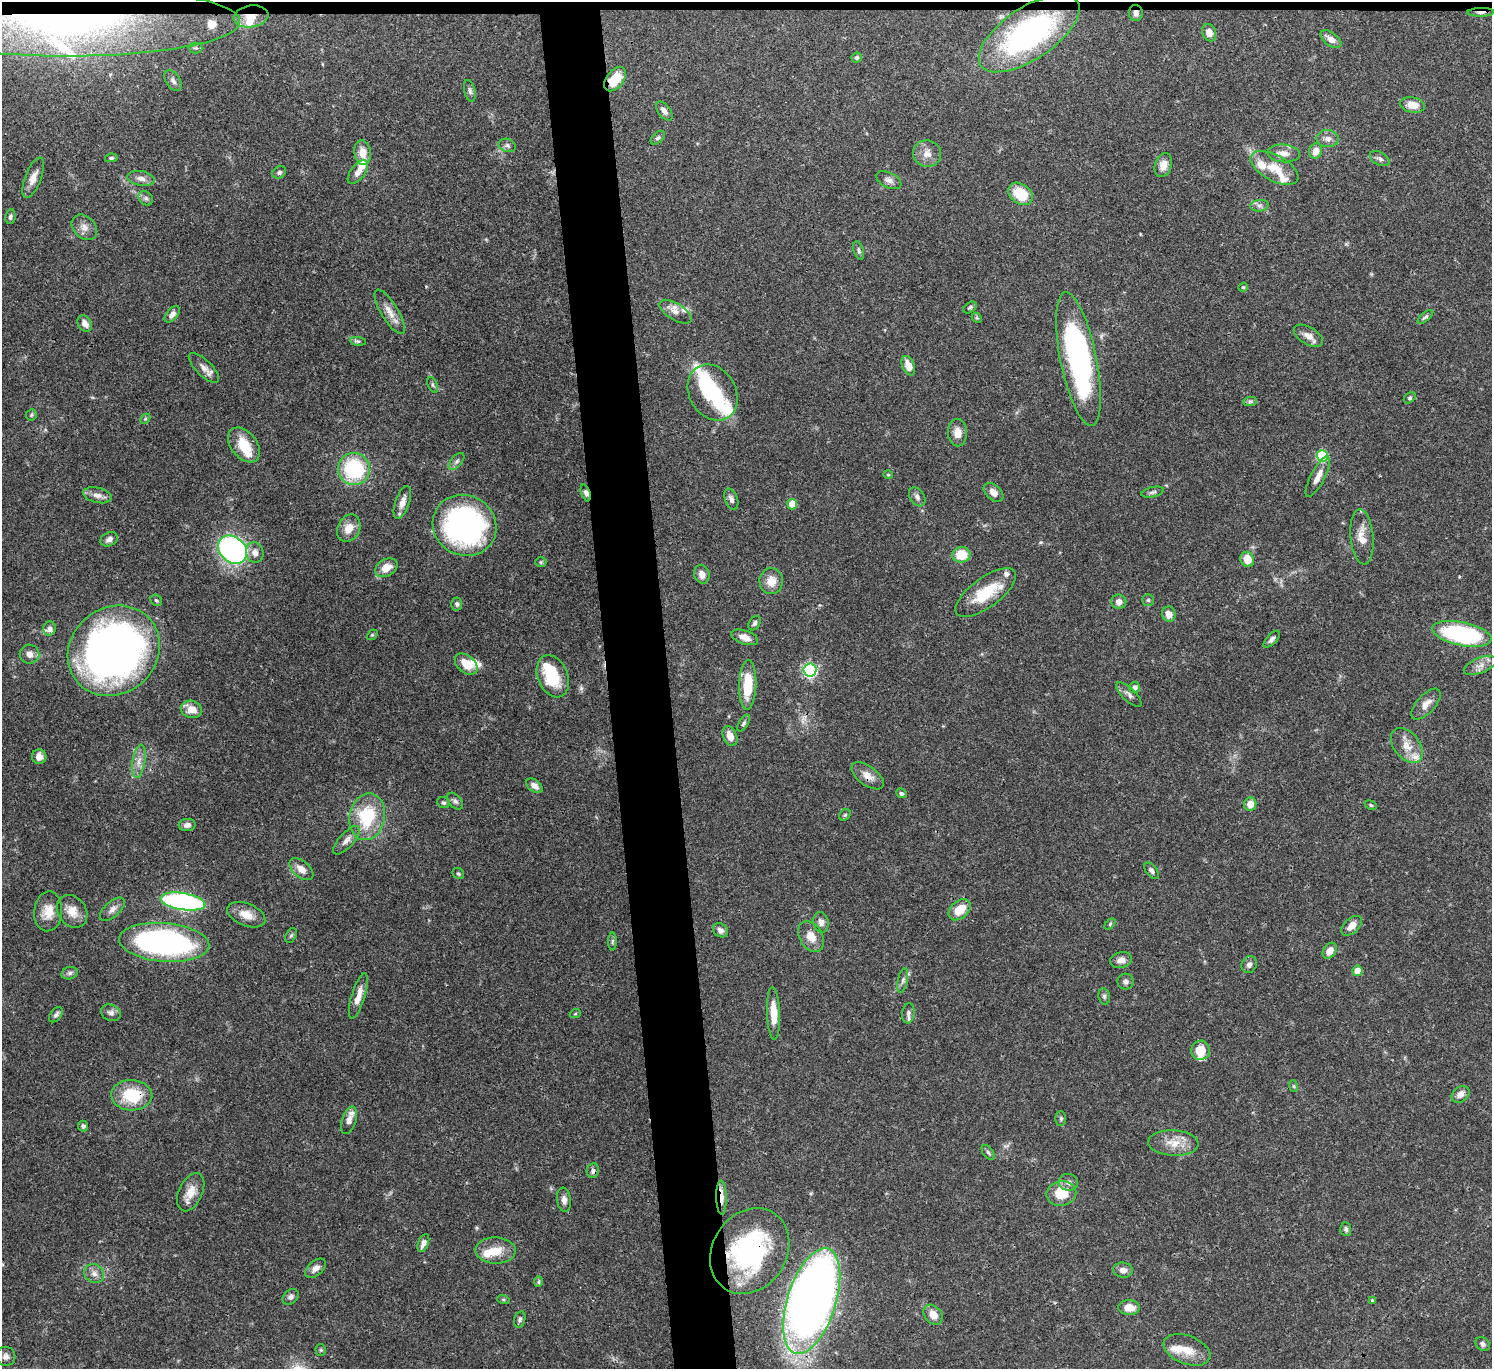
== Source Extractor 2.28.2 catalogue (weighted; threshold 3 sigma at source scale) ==
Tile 2 of 3 x 3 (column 2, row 1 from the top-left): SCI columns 1491-2980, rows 2865-4231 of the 4472 x 4452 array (HDU 1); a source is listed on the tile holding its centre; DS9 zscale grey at full resolution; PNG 1494 x 1371 px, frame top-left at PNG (2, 2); each listed source drawn as its Kron ellipse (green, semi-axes under 4 px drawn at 4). Shown black and unused: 5% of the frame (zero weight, under 3 of 4 exposures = <1% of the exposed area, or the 3 px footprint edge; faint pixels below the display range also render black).
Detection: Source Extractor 2.28.2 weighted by HDU 2 'WHT'; one run over the whole footprint, this tile lists its part. Background 0.0546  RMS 0.003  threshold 0.0133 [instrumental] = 3 sigma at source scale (4.5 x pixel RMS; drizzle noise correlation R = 1.50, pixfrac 1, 0.05/0.05 arcsec/px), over >= 5 px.
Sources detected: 210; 3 inside a brighter object's white glare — neither listed nor drawn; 21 inside a brighter listed object's ellipse — not listed separately; the other 186 listed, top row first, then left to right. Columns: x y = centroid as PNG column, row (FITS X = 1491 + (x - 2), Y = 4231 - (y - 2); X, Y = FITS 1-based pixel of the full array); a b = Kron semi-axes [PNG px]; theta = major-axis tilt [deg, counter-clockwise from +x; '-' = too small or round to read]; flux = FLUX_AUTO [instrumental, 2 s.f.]
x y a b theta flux
1481 12 13 3 1 1.1
1136 13 8 7 - 1.3
251 16 17 11 9 4.3
65 21 175 35 0 120
1029 33 58 26 34 69
1209 33 9 7 -69 2.3
1331 39 12 6 -35 2.1
195 48 7 5 0 0.57
857 58 5 5 - 0.68
615 79 14 8 51 7.2
173 81 11 7 -57 1.3
470 91 11 5 -78 0.85
1412 105 12 7 -10 3.7
664 111 11 6 -53 1.5
658 138 8 5 43 0.67
1328 139 11 8 -3 1.6
507 145 9 6 -19 0.96
1316 151 8 6 71 2.7
363 153 12 8 -82 3.5
1284 153 16 9 -4 2.4
927 154 14 13 - 2.7
111 158 6 4 10 0.56
1380 159 11 6 -28 0.93
1163 165 12 8 72 2.7
1274 168 26 13 -28 6.5
279 172 7 5 34 0.72
358 172 14 7 53 2
33 178 21 8 69 2.6
141 178 14 7 -10 1.8
889 180 13 7 -26 1.4
1021 194 13 10 -38 9.2
146 198 8 6 -43 0.77
1259 206 9 6 5 0.99
10 217 7 5 81 0.79
84 227 14 10 -45 2.3
859 250 9 5 -73 0.75
1243 287 5 4 - 0.32
970 307 7 5 37 0.54
390 312 25 8 -59 3.4
676 312 18 8 -32 2.2
172 314 10 5 50 1.3
1425 317 9 4 40 0.67
977 318 5 4 - 0.36
85 323 9 6 -53 1.6
1308 336 16 8 -31 2.6
358 341 8 4 -7 0.58
1078 359 68 18 -78 73
908 366 10 6 -69 3.2
204 368 19 8 -44 2.1
433 385 8 4 -67 0.59
713 392 29 23 -59 14
1410 398 6 4 40 0.49
1250 401 7 4 1 0.57
31 415 6 5 - 0.48
145 419 6 4 44 0.42
957 433 13 9 -89 2.8
244 445 20 13 -51 7.4
1322 456 6 5 - 22
457 461 10 5 49 0.94
354 469 16 16 - 24
888 475 5 4 - 0.36
1318 477 22 7 62 2.8
994 492 11 7 -43 2.3
1153 492 11 5 13 0.78
586 493 9 4 -72 1.1
97 495 14 7 -13 2
917 497 10 7 -57 1.2
731 499 11 6 -69 1.3
402 502 17 7 71 2.7
792 504 5 5 - 5.9
465 525 32 30 -30 77
349 528 14 11 63 3.7
1362 537 28 11 -84 4.3
109 539 9 6 27 1.4
232 550 16 12 -43 73
255 553 10 8 -75 2.1
961 555 9 7 9 6.8
1247 559 8 6 -61 4
541 562 5 5 - 0.43
386 568 12 8 30 3.7
702 574 9 7 -70 2
771 581 13 11 88 3.8
986 593 36 14 36 10
156 600 6 5 - 0.5
1148 600 6 6 - 0.53
1119 602 7 7 - 1.5
457 604 6 5 - 0.68
1169 614 8 6 -78 2.4
754 623 8 5 57 0.8
49 628 7 6 - 1.1
1462 634 30 11 -11 40
372 635 6 4 42 0.38
745 637 14 7 -19 2.4
1272 639 11 5 46 1
114 651 48 43 41 180
30 654 10 9 - 1.9
466 664 13 8 -40 4.8
1480 665 17 7 22 2.2
810 670 6 6 - 51
553 676 22 15 -67 13
748 685 25 8 88 10
1135 688 5 5 - 1.3
1129 695 16 6 -44 1.3
1426 704 19 9 47 2.6
191 709 11 8 -13 3.5
744 723 9 4 56 0.64
730 736 10 7 -66 2.5
1407 746 20 12 -50 4.1
39 757 7 7 - 2.3
139 761 17 6 80 2.3
868 776 19 9 -37 2.8
534 786 9 6 -37 1.8
901 793 5 4 - 0.61
455 801 10 6 -48 0.87
443 803 6 5 - 0.61
1250 804 7 6 - 2.8
1371 805 6 4 -27 0.42
845 815 6 5 - 0.51
367 817 23 17 78 16
187 825 8 6 7 1.3
346 840 18 7 48 1.9
301 869 14 8 -39 2.7
1151 871 9 5 -53 0.83
458 873 6 5 - 0.52
183 902 23 8 -9 65
112 909 15 7 41 1.7
960 910 13 8 42 5.5
48 911 20 14 84 4.3
72 911 17 14 -54 3.8
246 915 20 11 -22 4
821 922 10 7 -78 1.5
1110 924 6 4 47 0.48
1351 926 12 7 42 2.5
720 930 8 6 -35 1.3
291 936 8 5 62 0.56
811 937 17 11 -59 3.8
612 941 9 4 89 0.54
164 942 45 19 -5 88
1330 951 9 6 57 2.7
1121 960 11 8 13 1.8
1249 964 9 7 64 1.2
1357 971 5 5 - 4.8
70 973 8 6 17 0.85
903 980 12 5 77 0.98
1125 982 8 8 - 1
358 996 24 6 73 3.2
1104 996 8 5 -80 0.66
111 1013 10 8 -23 1.3
773 1013 26 6 -88 4.9
908 1013 10 6 83 0.95
575 1014 5 3 - 0.32
56 1015 8 5 51 0.97
1201 1050 10 9 - 5.2
1293 1086 6 4 -70 0.36
1460 1094 10 7 36 1.9
132 1095 20 15 -3 12
1061 1118 7 5 -89 0.55
349 1120 14 7 72 2
83 1126 5 5 - 0.71
1173 1143 25 12 -3 5.1
988 1153 9 5 -53 0.63
593 1171 7 6 - 0.97
1068 1182 9 8 - 1.4
191 1192 20 12 65 4
1061 1193 15 12 10 7.8
721 1197 17 5 -89 2.3
564 1200 12 7 -82 1.4
1346 1229 7 5 -85 0.79
423 1243 9 5 68 1.6
496 1251 20 13 -1 5.2
750 1251 45 37 57 46
316 1268 12 7 40 1.6
1123 1270 10 7 -8 1.7
94 1274 10 9 - 1.7
539 1282 5 4 - 0.43
291 1297 9 6 41 1.1
503 1299 6 4 -19 0.39
812 1301 55 24 72 360
1373 1301 4 3 - 0.62
1129 1307 11 7 1 3.6
933 1315 11 8 -49 3.2
520 1319 8 5 74 0.72
1483 1344 8 6 -43 0.91
321 1350 5 5 - 0.39
1187 1350 24 14 -21 5.1
6 1356 9 9 - 1.4
Overlapping masked pixels (flux is a lower limit): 11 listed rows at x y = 1481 12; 1136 13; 251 16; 65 21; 615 79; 586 493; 868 776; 132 1095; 593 1171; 721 1197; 750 1251
Isophote crosses this tile's border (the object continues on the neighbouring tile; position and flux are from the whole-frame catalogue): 1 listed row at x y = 65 21